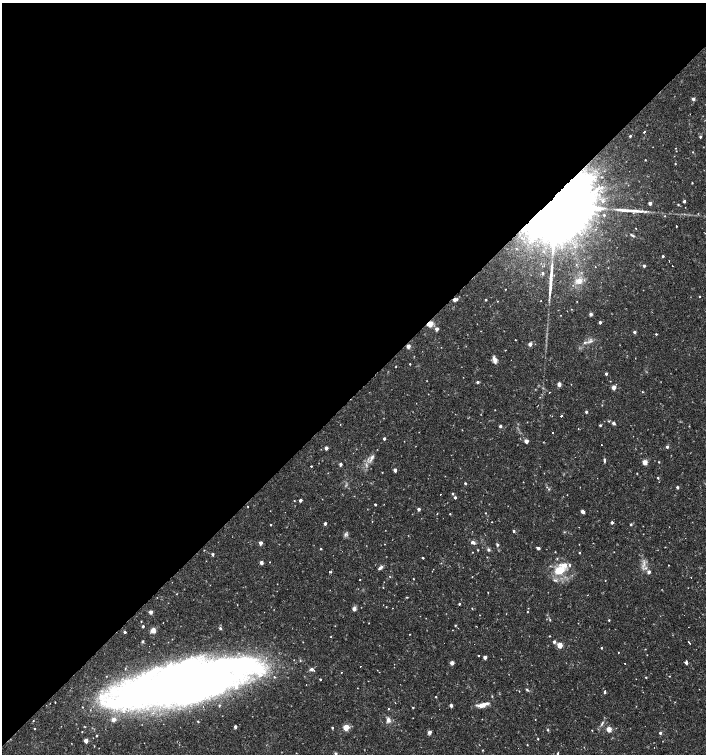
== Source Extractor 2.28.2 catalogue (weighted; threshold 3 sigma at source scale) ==
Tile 2 of 4 x 4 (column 2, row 1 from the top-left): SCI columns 1620-3027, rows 4511-6014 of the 5991 x 6017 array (HDU 1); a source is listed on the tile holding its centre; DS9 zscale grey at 2 x 2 block average (1 PNG px = mean of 2 x 2 image px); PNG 708 x 756 px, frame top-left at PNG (2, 3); no overlay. Shown black and unused: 52% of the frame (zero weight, under 2 of 3 exposures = <1% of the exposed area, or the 3 px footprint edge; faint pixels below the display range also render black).
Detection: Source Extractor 2.28.2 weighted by HDU 2 'WHT'; one run over the whole footprint, this tile lists its part. Background 0.0173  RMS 0.0019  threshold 0.00854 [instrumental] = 3 sigma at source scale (4.5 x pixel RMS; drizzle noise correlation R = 1.50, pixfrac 1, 0.0396/0.0396 arcsec/px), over >= 5 px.
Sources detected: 233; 2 inside a brighter object's white glare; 13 cosmic-ray / hot-pixel residue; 2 long thin detections or spike segments (spike, bleed or trail) — not listed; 16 inside a brighter listed object's ellipse — not listed separately; the other 200 listed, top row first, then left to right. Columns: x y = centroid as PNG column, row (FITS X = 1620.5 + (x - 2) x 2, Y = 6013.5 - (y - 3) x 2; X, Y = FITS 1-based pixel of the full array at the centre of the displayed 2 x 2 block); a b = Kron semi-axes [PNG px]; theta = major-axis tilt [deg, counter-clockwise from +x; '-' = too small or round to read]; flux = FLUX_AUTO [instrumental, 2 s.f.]
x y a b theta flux
693 99 3 3 - 1.2
644 132 2 2 - 0.62
630 136 3 2 - 0.68
700 137 3 3 - 0.67
693 152 2 2 - 0.27
645 160 2 2 - 0.23
675 164 2 2 - 0.27
692 183 2 2 - 0.29
602 187 20 16 36 21
684 201 2 2 - 1.1
650 203 2 2 - 2.2
678 204 3 2 - 0.38
560 210 32 12 -50 20000
634 211 19 5 -3 4.5
604 215 2 2 - 0.37
665 216 2 2 - 0.22
676 226 2 2 - 0.78
636 228 2 2 - 0.36
632 235 9 2 -33 0.74
545 240 5 3 - 1.4
517 249 5 4 - 1.5
543 251 8 5 -50 2.8
529 256 18 12 72 16
663 256 2 2 - 0.7
644 266 2 2 - 1.4
672 266 2 2 - 0.41
543 273 3 3 - 0.74
579 281 6 6 - 3.8
505 289 2 2 - 0.21
700 296 2 2 - 0.33
455 300 3 2 - 3.3
485 300 2 2 - 0.59
497 301 2 2 - 0.25
591 314 2 2 - 2
600 322 2 2 - 1.3
430 324 3 3 - 14
437 329 3 2 - 2.6
634 332 2 2 - 1.4
656 334 2 2 - 0.47
515 340 2 2 - 0.21
590 341 8 3 16 1.4
530 344 2 2 - 3.5
408 346 3 2 - 4.3
505 350 2 2 - 0.25
495 360 8 4 -73 2.5
410 364 2 2 - 0.39
396 367 2 2 - 0.25
606 374 2 2 - 1.4
477 382 2 2 - 1.3
559 384 3 2 - 3.7
571 384 2 2 - 0.13
614 387 3 2 - 5.1
642 392 2 2 - 0.32
428 394 2 2 - 0.15
495 410 2 2 - 0.18
586 412 2 2 - 0.97
561 416 2 2 - 2.9
609 421 3 3 - 0.39
614 423 3 3 - 1.3
600 425 2 2 - 0.63
500 426 2 2 - 1.4
552 433 2 2 - 1.1
384 438 2 2 - 1.3
526 441 2 2 - 3.2
667 447 3 2 - 1.2
326 448 2 2 - 3
372 457 7 5 56 1.8
604 461 5 2 - 0.76
645 462 3 3 - 7.1
659 462 2 2 - 0.37
340 464 2 2 - 1.6
311 466 2 2 - 0.4
395 470 3 2 - 1.9
382 472 2 2 - 0.2
637 473 2 2 - 0.22
658 478 3 2 - 0.53
523 482 2 2 - 0.13
465 483 2 2 - 0.68
547 487 3 2 - 0.23
677 487 2 2 - 1.2
453 494 3 2 - 0.63
455 497 2 2 - 1
300 500 2 2 - 2.1
294 501 2 2 - 0.22
375 504 2 2 - 0.8
248 506 2 2 - 0.22
419 509 2 2 - 1.7
583 512 4 3 - 1.2
485 513 2 2 - 0.21
437 514 2 2 - 0.2
450 514 2 2 - 0.31
492 522 2 2 - 0.18
612 522 2 2 - 1.4
325 523 2 2 - 2
631 524 3 3 - 0.46
271 525 2 2 - 0.43
514 531 3 3 - 0.61
564 532 3 3 - 0.32
345 534 7 4 51 0.99
473 542 5 4 - 1.4
260 543 2 2 - 2.8
497 545 5 3 - 0.66
538 548 2 2 - 1.6
321 549 3 2 - 0.31
488 550 4 4 - 0.84
555 552 2 2 - 0.21
614 552 2 2 - 0.14
579 553 2 2 - 0.34
213 554 2 2 - 1.2
423 558 2 2 - 0.56
557 558 3 2 - 0.34
270 562 2 2 - 0.16
261 563 2 2 - 3.2
643 564 13 3 72 1.9
669 565 2 2 - 0.21
380 568 7 3 41 1.4
559 571 15 10 16 9.4
330 572 4 2 - 0.67
649 572 2 2 - 2.3
390 577 2 2 - 0.19
472 577 2 2 - 0.17
413 579 2 2 - 0.28
360 580 2 2 - 1.5
605 580 2 2 - 0.15
488 592 2 2 - 0.2
177 594 3 2 - 0.2
407 597 3 2 - 0.3
459 604 2 2 - 0.66
237 605 3 2 - 0.17
472 608 2 2 - 0.29
354 609 5 4 - 1.4
151 612 2 2 - 3.3
527 612 3 2 - 0.28
479 615 2 2 - 0.13
550 620 3 2 - 0.38
609 620 2 2 - 0.42
141 621 2 2 - 0.28
455 625 3 2 - 0.34
143 626 2 2 - 1.1
220 628 4 3 - 0.72
458 628 2 2 - 0.83
153 630 5 4 - 3.2
452 630 2 2 - 0.13
125 632 2 2 - 1
410 634 2 2 - 0.22
549 636 2 2 - 0.23
331 637 2 2 - 0.23
143 641 3 3 - 0.61
554 642 3 2 - 1.6
688 642 2 2 - 1.5
690 643 2 2 - 0.38
560 645 3 3 - 9.7
601 648 2 2 - 0.46
645 649 2 2 - 0.22
618 652 2 2 - 0.21
647 655 2 2 - 0.17
478 656 2 2 - 0.28
485 657 2 2 - 3.3
452 663 2 2 - 4.2
625 663 2 2 - 1.6
686 663 4 3 - 1.1
312 669 3 3 - 1.6
669 676 2 2 - 0.22
646 677 3 2 - 0.38
320 679 2 2 - 0.64
183 683 109 32 11 450
306 685 2 2 - 0.46
527 690 5 3 - 0.58
519 691 2 2 - 0.21
605 691 3 2 - 1.2
492 696 3 2 - 0.29
436 697 2 2 - 0.34
395 703 2 2 - 0.17
451 705 2 2 - 2.2
482 705 15 5 14 3.7
413 707 2 2 - 0.46
388 709 2 2 - 0.38
388 720 7 5 -75 1.9
535 720 2 2 - 0.21
33 721 2 2 - 0.24
198 721 2 2 - 0.42
602 723 7 3 65 0.93
235 727 2 2 - 1.7
346 727 3 3 - 14
332 728 2 2 - 0.6
34 729 2 2 - 0.34
609 729 3 2 - 8.1
548 730 3 2 - 0.39
592 730 2 2 - 0.21
82 732 2 2 - 0.25
429 732 3 2 - 2.7
660 733 2 2 - 1.1
96 736 2 2 - 0.56
538 739 3 2 - 0.32
86 741 3 2 - 5.1
527 745 2 2 - 0.24
94 746 2 2 - 0.25
483 750 2 2 - 0.3
557 753 3 2 - 0.42
336 754 3 2 - 1.2
Overlapping masked pixels (flux is a lower limit): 5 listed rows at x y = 560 210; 455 300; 430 324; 408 346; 183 683
Isophote crosses this tile's border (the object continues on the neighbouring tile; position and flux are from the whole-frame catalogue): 1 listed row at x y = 336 754
Diffuse or blended objects may show on this block-average render without a row.